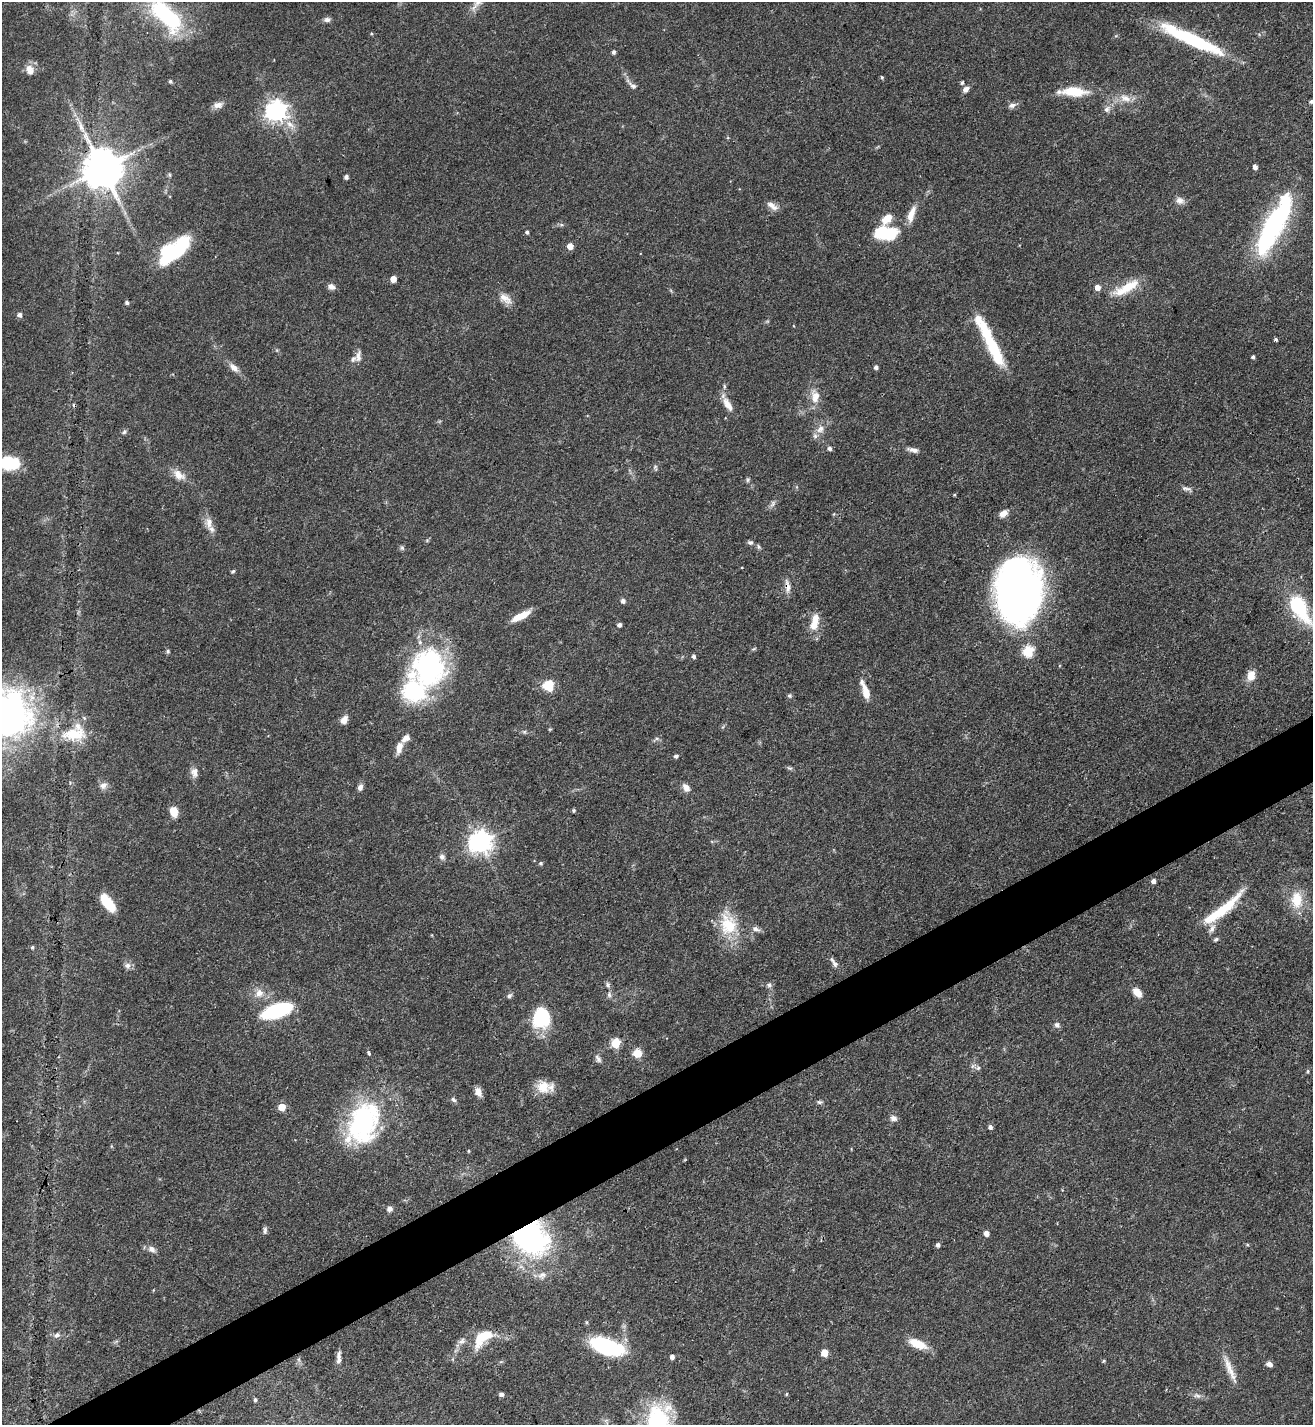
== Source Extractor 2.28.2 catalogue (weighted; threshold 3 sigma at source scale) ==
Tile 7 of 4 x 4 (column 3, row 2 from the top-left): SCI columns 2778-4088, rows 2851-4273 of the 5688 x 5698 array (HDU 1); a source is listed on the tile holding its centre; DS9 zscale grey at full resolution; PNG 1315 x 1427 px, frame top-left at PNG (2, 2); no overlay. Shown black and unused: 4% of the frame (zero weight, under 3 of 4 exposures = <1% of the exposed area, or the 3 px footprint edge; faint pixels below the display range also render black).
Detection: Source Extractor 2.28.2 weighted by HDU 2 'WHT'; one run over the whole footprint, this tile lists its part. Background 0.0609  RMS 0.0039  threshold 0.0177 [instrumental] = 3 sigma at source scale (4.5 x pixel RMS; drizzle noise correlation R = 1.50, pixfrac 1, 0.05/0.05 arcsec/px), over >= 5 px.
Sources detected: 166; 1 inside a brighter object's white glare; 1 cosmic-ray / hot-pixel residue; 1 long thin detection or spike segment (spike, bleed or trail) — not listed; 12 inside a brighter listed object's ellipse — not listed separately; the other 151 listed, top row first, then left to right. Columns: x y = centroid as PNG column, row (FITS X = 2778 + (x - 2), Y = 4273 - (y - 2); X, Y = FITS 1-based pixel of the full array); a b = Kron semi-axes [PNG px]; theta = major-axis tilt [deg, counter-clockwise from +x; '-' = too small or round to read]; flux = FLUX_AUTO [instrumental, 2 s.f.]
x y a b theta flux
166 15 50 21 -48 39
327 20 9 6 3 1.4
1191 39 74 12 -25 35
613 52 5 4 - 0.98
29 68 14 11 -19 3.1
882 77 5 4 - 0.52
170 81 4 4 - 0.76
962 83 5 4 - 0.75
632 86 15 6 -37 1.7
966 89 7 6 - 1.9
1073 92 37 12 -2 11
1125 98 17 10 -22 4.5
1311 101 4 4 - 0.81
218 105 13 8 10 2.2
1012 105 11 7 20 1.6
1107 109 11 8 53 2
276 111 7 7 - 260
290 124 15 8 -39 3.3
1255 167 4 4 - 1.7
102 168 11 11 - 1400
170 175 6 4 -71 0.48
346 177 4 4 - 1.2
1180 200 11 8 -17 2.1
772 206 16 7 -34 2.5
911 214 21 7 71 4.8
887 219 12 8 45 5.9
1273 225 61 16 62 78
527 232 4 4 - 0.81
885 233 24 13 0 20
570 246 5 5 - 3.5
169 252 31 17 56 23
393 279 5 5 - 3.9
331 287 9 6 -21 1.9
1098 287 5 5 - 2.9
1126 288 37 11 28 10
505 299 19 11 -35 3.7
127 303 5 4 - 0.71
20 315 5 5 - 1.6
1276 339 4 3 - 0.69
990 342 64 10 -64 24
358 356 16 7 84 2.3
1253 357 4 3 - 0.81
876 367 4 4 - 1.2
234 368 15 8 -43 2.7
815 396 20 12 -86 5.3
727 404 21 8 -58 4.1
820 429 13 9 46 3.1
124 432 7 6 - 0.84
830 448 5 5 - 1.1
913 450 16 5 -12 1.9
9 463 17 11 -8 19
655 468 9 5 -74 0.77
179 475 18 10 -34 4.2
748 480 6 5 - 0.65
1187 489 16 5 -15 1.5
773 504 11 5 55 1.3
1003 513 11 7 37 2.8
834 514 5 3 - 0.34
209 523 19 9 -86 3.8
750 542 7 6 - 0.97
758 547 8 4 -81 0.64
402 548 7 5 -87 0.74
233 571 6 4 41 0.58
787 586 20 6 -83 2.5
1019 591 63 43 86 190
623 601 5 5 - 1.5
1299 607 29 13 -61 33
521 616 21 6 27 6.5
814 622 23 10 76 6.2
619 625 4 4 - 1.3
168 651 6 5 - 0.63
694 656 5 4 - 0.97
428 667 48 43 -84 65
1251 675 12 9 75 4.4
548 685 11 10 - 8.7
865 691 20 6 -70 6.3
789 695 6 6 - 0.7
2 717 55 52 8 190
344 720 10 7 52 2.8
550 729 5 4 - 0.43
524 732 6 5 - 0.69
74 734 34 18 6 15
657 739 7 4 0 0.78
399 748 15 7 78 3.7
676 756 5 4 - 0.88
789 768 9 5 -25 0.73
194 772 12 9 88 2.5
103 786 11 8 30 2.1
360 787 7 5 77 1.8
686 788 12 8 -55 2.3
574 810 5 4 - 0.58
174 812 9 7 -75 5.5
480 842 9 8 - 240
442 857 8 7 - 1.4
541 863 5 5 - 0.63
1154 881 5 5 - 1.6
1297 900 25 16 -88 9.3
108 903 18 8 -51 13
1222 909 55 9 39 18
728 924 34 22 -77 16
756 929 12 6 -22 1.7
1216 939 6 5 - 0.75
32 947 5 4 - 0.71
835 964 10 7 -47 1.6
128 965 8 8 - 1.6
608 985 8 6 -68 1.1
769 985 7 7 - 1.1
1137 992 11 7 -48 3.9
259 993 12 11 - 3.8
609 995 7 6 - 1.1
509 996 7 5 44 0.88
277 1010 25 11 19 44
541 1018 23 20 83 19
1057 1025 7 7 - 1.3
616 1043 6 5 - 18
369 1053 4 3 - 1.1
637 1053 8 7 - 6.3
598 1059 12 6 -63 1.4
978 1068 6 6 - 0.93
1308 1071 5 3 - 0.48
543 1087 17 16 - 6.4
478 1092 11 7 -68 2.6
453 1100 8 6 -45 1
820 1102 7 4 0 0.77
282 1107 5 5 - 7.7
893 1118 10 8 -10 1.8
363 1123 53 34 66 59
990 1127 5 5 - 1.3
468 1151 4 3 - 0.36
390 1209 7 6 - 1.5
265 1230 9 5 80 1.1
986 1233 5 5 - 2.4
529 1237 33 26 -32 99
938 1245 4 4 - 1.3
152 1249 10 8 -30 2
542 1275 12 9 23 2.5
57 1335 8 7 - 1.7
484 1336 25 12 18 9.7
918 1344 21 9 -24 8
607 1346 34 15 -18 37
825 1353 5 5 - 6
339 1356 15 6 79 1.9
672 1357 5 4 - 1.6
1104 1361 4 4 - 0.47
1269 1364 7 5 -15 1.6
1230 1369 43 7 -68 5.5
501 1394 6 5 - 1
786 1394 4 4 - 0.43
1197 1396 11 6 -11 1.5
255 1400 4 4 - 0.75
658 1423 46 29 78 45
Overlapping masked pixels (flux is a lower limit): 5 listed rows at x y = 102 168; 787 586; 1019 591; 529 1237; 607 1346
Isophote crosses this tile's border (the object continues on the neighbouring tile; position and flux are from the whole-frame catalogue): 6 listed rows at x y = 166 15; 1311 101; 9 463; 1299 607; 2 717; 658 1423